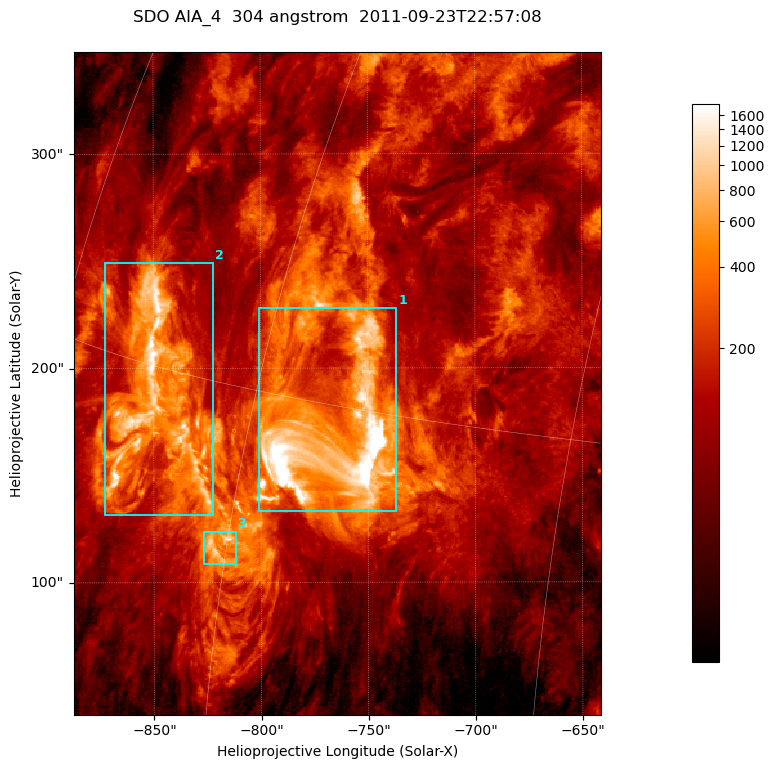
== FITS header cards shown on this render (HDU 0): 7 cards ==
TELESCOP= 'SDO     '           /
INSTRUME= 'AIA_4   '           /
WAVELNTH=                  304 /
WAVEUNIT= 'angstrom'           /
DATE-OBS= '2011-09-23T22:57:08.12' /
CTYPE1  = 'HPLN-TAN'           /
CTYPE2  = 'HPLT-TAN'           /

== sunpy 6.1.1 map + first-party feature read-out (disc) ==
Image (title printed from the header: SDO AIA_4  304 angstrom  2011-09-23T22:57:08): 410 x 515 px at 0.6 arcsec/px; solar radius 957 arcsec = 1594 px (partial field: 2.6% of the solar disc is inside the frame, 100% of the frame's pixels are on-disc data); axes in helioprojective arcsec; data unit not stated in the header (colour bar unlabelled)
Pointing: header CRPIX1/2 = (2058.21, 2041.36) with CRVAL1/2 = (0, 0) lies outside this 410 x 515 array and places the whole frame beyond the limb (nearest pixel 1.41 R_sun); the SolarSoft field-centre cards XCEN/YCEN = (-764.3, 192.8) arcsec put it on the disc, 1308 arcsec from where CRPIX/CRVAL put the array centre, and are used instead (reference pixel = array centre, CRVAL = XCEN/YCEN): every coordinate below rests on XCEN/YCEN
Orientation: roll -0.132 deg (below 1 deg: not rotated)
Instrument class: DISC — disc imager (sunpy class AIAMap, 304 A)
Bright regions (active regions / flare kernels): reference = the on-disc median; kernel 3 px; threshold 5 sigma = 418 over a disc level ~122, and >= 1.15x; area >= 211 px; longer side >= 5 px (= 3 arcsec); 3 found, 3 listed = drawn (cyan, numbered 1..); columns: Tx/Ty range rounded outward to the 2 arcsec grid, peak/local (2 s.f.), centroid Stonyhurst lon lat
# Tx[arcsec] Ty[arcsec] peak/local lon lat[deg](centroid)
1 -802..-736 132..228 40 -55 +14
2 -874..-822 130..250 16 -66 +14
3 -828..-812 108..124 8.7 -61 +10